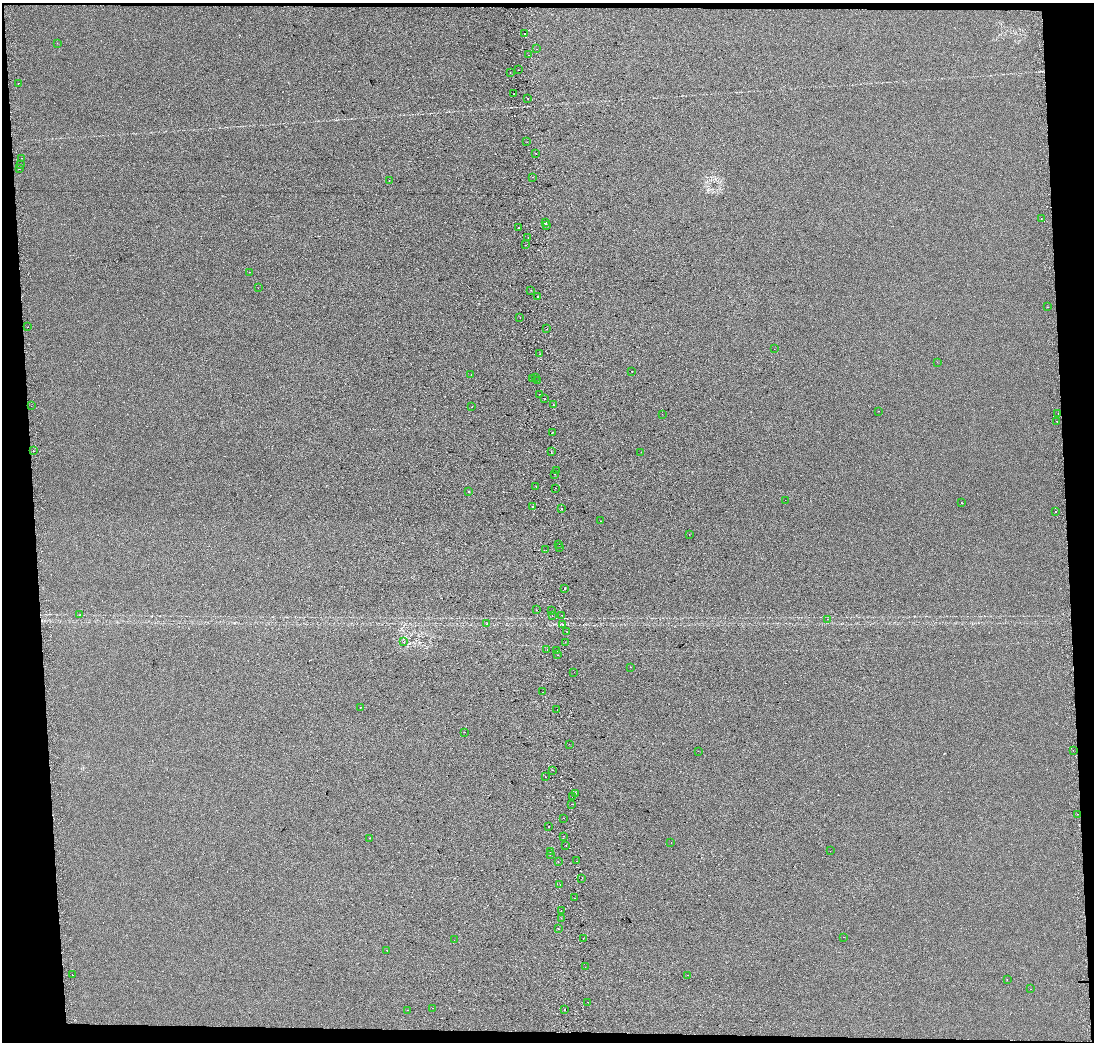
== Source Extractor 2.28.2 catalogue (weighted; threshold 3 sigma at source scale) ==
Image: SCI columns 73-4437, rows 1-4159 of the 4510 x 4167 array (HDU 1 of 3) = the unmasked area's bounding box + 8 px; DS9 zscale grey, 4 x 4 block average (1 PNG px = mean of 4 x 4 image px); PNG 1096 x 1044 px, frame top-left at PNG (2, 3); each listed source drawn as its Kron ellipse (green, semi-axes under 4 px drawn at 4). Shown black and unused: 7% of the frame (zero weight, under 2 of 3 exposures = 2% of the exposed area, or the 3 px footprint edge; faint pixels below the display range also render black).
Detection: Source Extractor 2.28.2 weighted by HDU 2 'WHT'. Background 6.88e-04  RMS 0.0071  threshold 0.0321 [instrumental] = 3 sigma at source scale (4.5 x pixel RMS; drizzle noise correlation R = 1.50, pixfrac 1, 0.0396/0.0396 arcsec/px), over >= 5 px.
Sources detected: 144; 17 cosmic-ray / hot-pixel residue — neither listed nor drawn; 1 coinciding with a brighter row at this scale — not listed separately; the other 126 listed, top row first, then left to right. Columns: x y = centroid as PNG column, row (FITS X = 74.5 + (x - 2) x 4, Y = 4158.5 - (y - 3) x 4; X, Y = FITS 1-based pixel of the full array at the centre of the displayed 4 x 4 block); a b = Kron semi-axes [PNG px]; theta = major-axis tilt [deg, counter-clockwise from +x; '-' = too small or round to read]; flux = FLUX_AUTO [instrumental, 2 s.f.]
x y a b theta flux
525 33 2 2 - 2.2
57 43 2 2 - 2.5
537 49 2 2 - 1.1
528 55 2 2 - 5.8
518 70 2 2 - 1.8
510 73 2 2 - 2.7
18 83 2 2 - 4.5
514 94 2 2 - 1.8
528 98 2 2 - 4.3
527 142 2 2 - 3
536 153 2 2 - 2.6
21 158 2 2 - 1.9
20 164 2 2 - 1.9
19 168 2 2 - 1.6
533 177 2 2 - 0.87
389 181 2 2 - 6.7
1041 219 2 2 - 1.7
546 223 2 2 - 320
546 225 2 2 - 1.1
518 227 2 2 - 2.5
528 238 2 2 - 8.3
525 245 2 2 - 7.4
250 272 2 2 - 1.9
258 288 2 2 - 0.67
531 290 2 2 - 0.74
538 296 2 2 - 3.1
1047 307 2 2 - 1.3
520 318 2 2 - 0.63
28 327 2 2 - 0.98
547 329 2 2 - 3.9
774 349 2 2 - 1.2
540 354 2 2 - 3.4
937 362 2 2 - 1.8
631 371 2 2 - 4.6
471 374 2 2 - 0.79
535 377 2 2 - 3.7
532 378 2 2 - 3
537 380 2 2 - 1.2
539 394 2 2 - 2.7
545 399 2 2 - 3.5
553 405 2 2 - 2.1
31 406 2 2 - 0.83
472 407 2 2 - 1.5
878 411 2 2 - 0.66
1058 413 2 2 - 2.2
662 414 2 2 - 1.1
1057 421 2 2 - 1.4
553 432 2 2 - 1.1
33 451 2 2 - 2.9
551 451 2 2 - 4.7
641 452 2 2 - 0.63
556 470 2 2 - 1.3
554 474 2 2 - 15
536 486 2 2 - 0.84
555 488 2 2 - 1.9
468 492 2 2 - 1.3
785 500 2 2 - 0.84
961 503 2 2 - 0.95
532 507 2 2 - 8.8
562 508 2 2 - 1.3
1056 511 2 2 - 9.8
601 521 2 2 - 0.9
689 534 2 2 - 1.3
559 544 2 2 - 5.1
559 548 2 2 - 1.5
546 550 2 2 - 3.9
564 589 2 2 - 2.4
536 610 2 2 - 13
551 611 2 2 - 1.8
80 615 2 2 - 27
562 615 2 2 - 1.8
552 616 2 2 - 2.1
827 619 2 2 - 0.73
487 624 2 2 - 0.94
563 624 2 2 - 1.5
567 632 2 2 - 0.99
404 642 2 2 - 0.77
565 642 2 2 - 4.6
547 650 2 2 - 5.2
556 650 2 2 - 17
558 655 2 2 - 7.3
630 667 2 2 - 1.6
574 672 2 2 - 1.8
543 692 2 2 - 0.86
360 707 2 2 - 6.1
557 709 2 2 - 2.5
465 732 2 2 - 0.64
569 744 2 2 - 3.5
1073 750 2 2 - 0.63
698 751 2 2 - 1.1
552 770 2 2 - 5.2
545 777 2 2 - 1.5
576 793 2 2 - 5.4
572 796 2 2 - 3.8
572 804 2 2 - 1.4
1078 814 2 2 - 1.4
563 818 2 2 - 1.4
548 827 2 2 - 2.1
563 836 2 2 - 0.62
370 838 2 2 - 2.2
671 843 2 2 - 3.2
566 846 2 2 - 0.55
830 851 2 2 - 2
550 852 2 2 - 2.4
550 854 2 2 - 2.4
558 861 2 2 - 4.3
576 861 2 2 - 5.3
582 878 2 2 - 37
560 884 2 2 - 2.2
575 898 2 2 - 3.4
561 911 2 2 - 1.5
561 918 2 2 - 6.5
558 929 2 2 - 0.88
843 937 2 2 - 0.65
583 938 2 2 - 4.2
454 940 2 2 - 0.69
387 950 2 2 - 4
585 967 2 2 - 1.1
72 975 2 2 - 1.8
687 975 2 2 - 1.6
1007 980 2 2 - 1.7
1031 989 2 2 - 0.59
588 1002 2 2 - 0.59
432 1008 2 2 - 2
564 1009 2 2 - 20
408 1010 2 2 - 18
Diffuse or blended objects may show on this block-average render without a row.